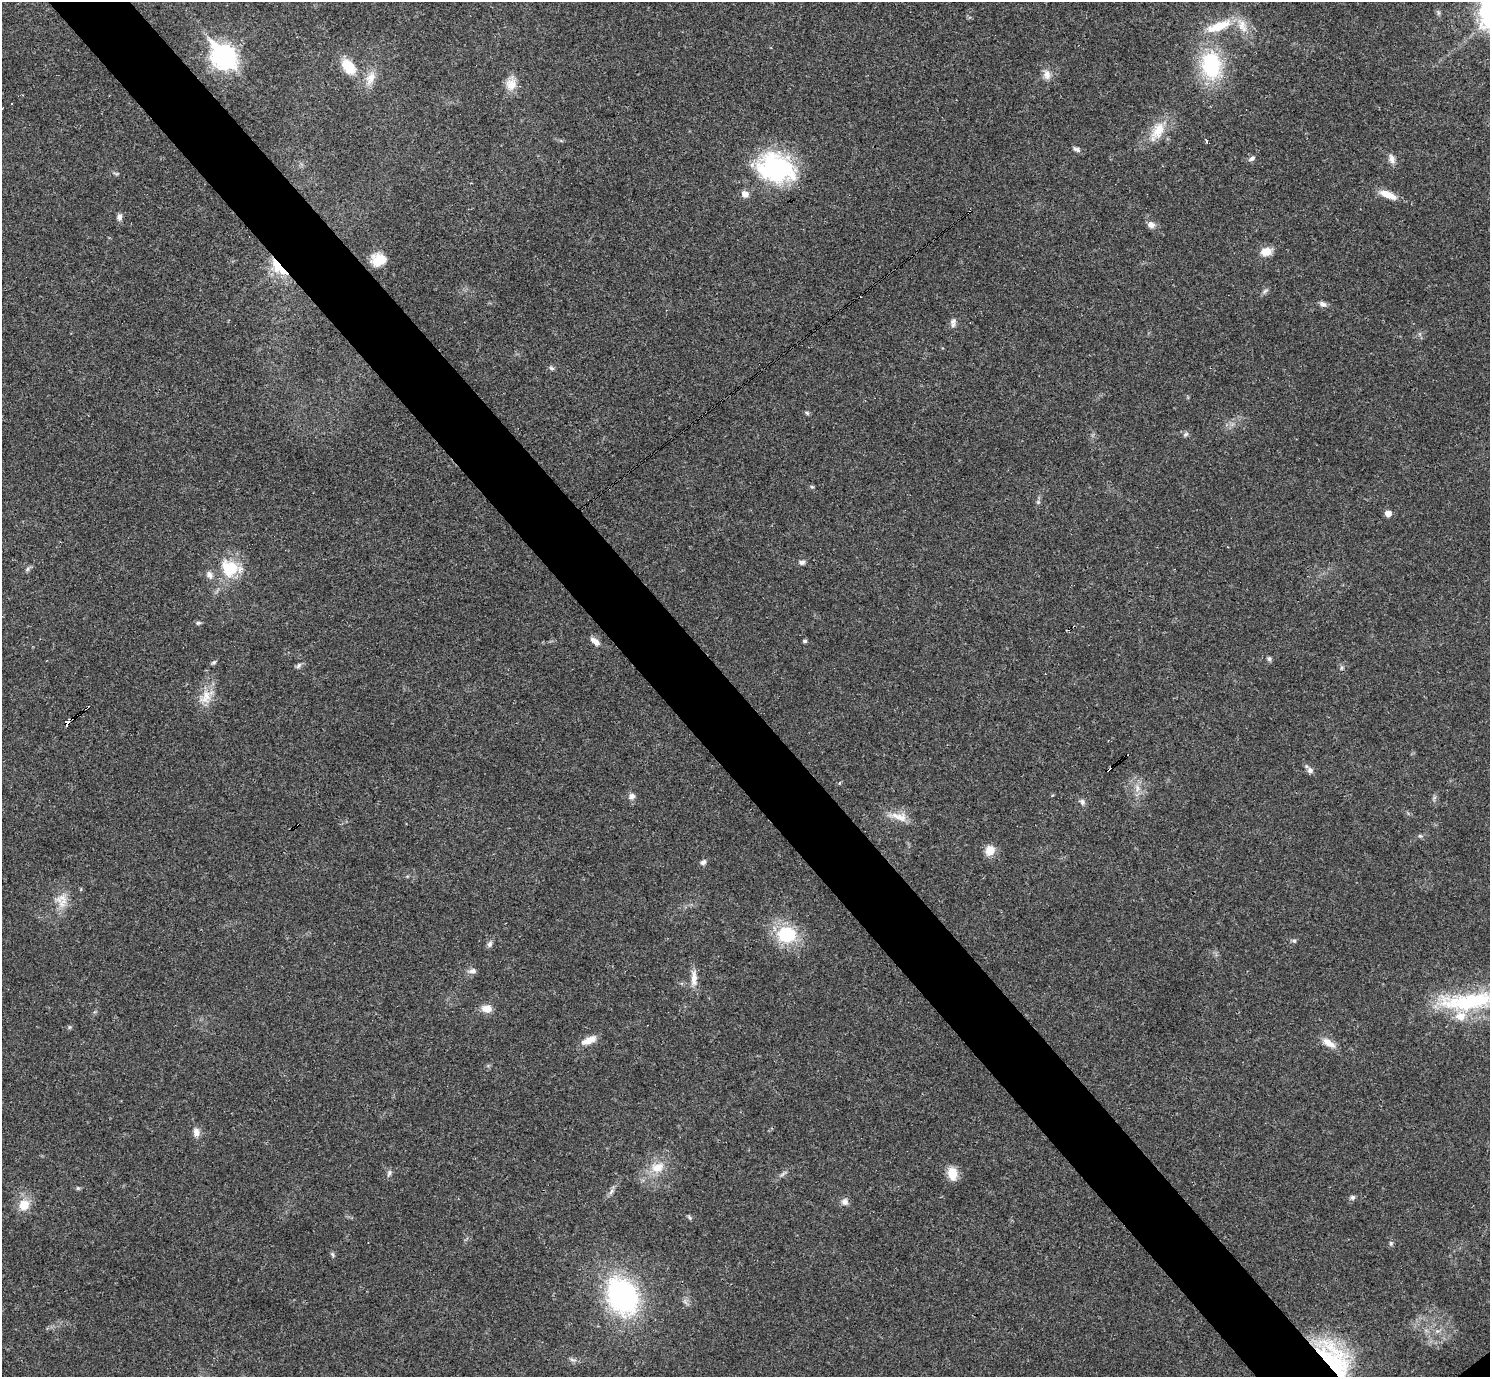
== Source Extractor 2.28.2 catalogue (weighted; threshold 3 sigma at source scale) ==
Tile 11 of 4 x 4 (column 3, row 3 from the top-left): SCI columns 2977-4464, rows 1531-2905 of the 5955 x 5951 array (HDU 1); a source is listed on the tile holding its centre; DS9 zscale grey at full resolution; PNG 1492 x 1379 px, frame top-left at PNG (2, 2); no overlay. Shown black and unused: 6% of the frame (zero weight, under 3 of 4 exposures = <1% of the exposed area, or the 3 px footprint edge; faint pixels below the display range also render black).
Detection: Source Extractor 2.28.2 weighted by HDU 2 'WHT'; one run over the whole footprint, this tile lists its part. Background 0.0352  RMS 0.0026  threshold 0.0118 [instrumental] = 3 sigma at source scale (4.5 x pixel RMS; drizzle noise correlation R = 1.50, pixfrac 1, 0.05/0.05 arcsec/px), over >= 5 px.
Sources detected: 83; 3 cosmic-ray / hot-pixel residue — not listed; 4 inside a brighter listed object's ellipse — not listed separately; the other 76 listed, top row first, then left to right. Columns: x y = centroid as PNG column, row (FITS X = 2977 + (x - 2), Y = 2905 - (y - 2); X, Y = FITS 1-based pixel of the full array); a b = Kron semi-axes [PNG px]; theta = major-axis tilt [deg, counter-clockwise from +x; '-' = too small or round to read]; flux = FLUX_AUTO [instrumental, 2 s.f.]
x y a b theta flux
1218 26 37 12 20 7.8
223 57 11 8 -49 170
1211 65 27 19 -84 23
348 67 17 10 -49 7.3
1047 75 13 10 -78 1.9
371 78 19 12 66 3.3
511 84 17 14 75 3.1
12 104 3 3 - 0.71
1158 130 26 14 63 5.9
1078 150 7 6 - 0.58
1252 158 10 5 29 0.77
1392 159 13 7 -76 1.4
776 168 43 31 -18 32
745 194 10 8 -14 1.4
1388 195 21 8 -22 3.5
119 217 8 6 73 0.99
1151 225 9 7 -22 1.4
1266 252 12 9 16 3.2
378 260 16 13 9 5
278 267 29 10 -48 6.6
1265 291 8 4 45 0.61
1323 304 10 6 -29 0.94
953 321 10 7 47 1.1
551 368 8 4 -26 0.51
807 413 6 5 - 0.44
1185 434 8 5 40 0.56
812 487 5 5 - 0.36
1038 502 5 5 - 0.38
1388 513 5 5 - 2.3
802 562 7 6 - 0.81
230 568 24 18 -11 9.9
27 569 7 5 49 0.58
198 623 7 5 0 0.49
595 641 12 6 -42 1.8
805 641 6 4 -13 0.43
1269 659 6 5 - 0.59
214 662 7 4 30 0.46
298 665 9 5 49 0.64
206 696 19 12 -78 4
67 724 6 4 65 2.9
1310 770 9 8 - 1
1137 788 11 5 -83 1.3
632 796 9 7 56 1.1
1082 802 9 7 -70 0.81
900 817 25 11 -14 3.7
298 825 2 2 - 0.36
1420 836 6 5 - 0.43
990 850 12 11 - 3.1
703 862 7 6 - 0.86
63 899 19 11 -73 3.4
787 935 18 15 -7 15
1294 941 6 5 - 0.45
490 944 9 7 63 0.78
472 971 11 6 15 1.1
694 978 24 7 88 2.6
1469 1001 79 21 5 29
487 1009 11 9 -6 2.7
69 1027 6 4 89 0.35
589 1040 21 8 20 2.6
1329 1043 20 8 -34 2.6
196 1132 12 8 -81 1.5
657 1167 20 14 16 4.7
389 1173 9 5 74 0.71
952 1173 13 9 -83 4.5
782 1174 9 3 45 0.57
78 1188 5 5 - 0.41
611 1192 10 5 62 0.86
1352 1197 7 6 - 0.63
845 1202 10 9 - 1.2
24 1205 12 11 - 4.3
690 1218 7 4 -59 0.4
1391 1243 7 5 -90 0.51
332 1254 7 4 -60 0.44
622 1296 32 24 -62 52
572 1360 9 4 -9 0.66
1334 1365 65 27 -51 31
Overlapping masked pixels (flux is a lower limit): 4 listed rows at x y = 278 267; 67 724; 298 825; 1334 1365
Isophote crosses this tile's border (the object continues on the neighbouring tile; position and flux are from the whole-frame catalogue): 2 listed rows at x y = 1469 1001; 1334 1365